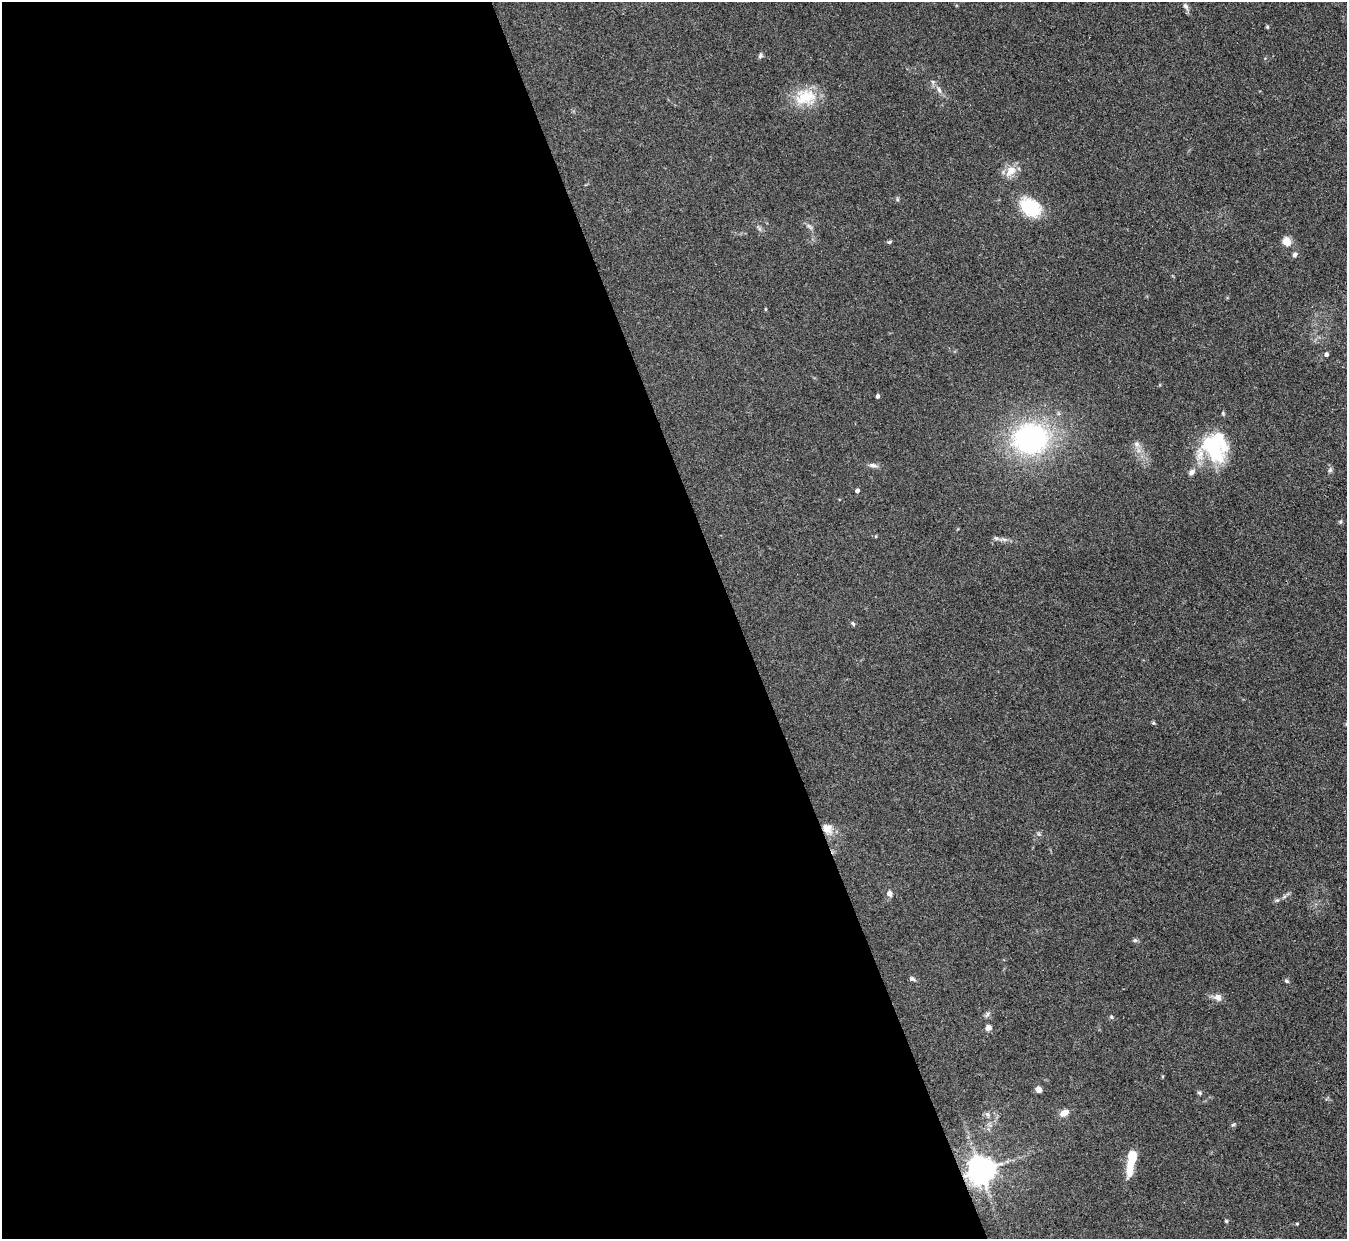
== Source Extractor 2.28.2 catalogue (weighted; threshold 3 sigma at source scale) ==
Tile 9 of 4 x 4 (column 1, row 3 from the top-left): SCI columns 3-1347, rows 1512-2748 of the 5386 x 5371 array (HDU 1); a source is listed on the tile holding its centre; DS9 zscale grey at full resolution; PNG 1349 x 1241 px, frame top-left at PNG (2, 2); no overlay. Shown black and unused: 55% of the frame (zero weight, under 3 of 4 exposures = <1% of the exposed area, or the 3 px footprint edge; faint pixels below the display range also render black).
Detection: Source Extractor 2.28.2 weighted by HDU 2 'WHT'; one run over the whole footprint, this tile lists its part. Background 0.111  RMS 0.0066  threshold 0.0298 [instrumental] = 3 sigma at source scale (4.5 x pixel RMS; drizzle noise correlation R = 1.50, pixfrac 1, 0.05/0.05 arcsec/px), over >= 5 px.
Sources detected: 45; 1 inside a brighter object's white glare — not listed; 1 inside a brighter listed object's ellipse — not listed separately; the other 43 listed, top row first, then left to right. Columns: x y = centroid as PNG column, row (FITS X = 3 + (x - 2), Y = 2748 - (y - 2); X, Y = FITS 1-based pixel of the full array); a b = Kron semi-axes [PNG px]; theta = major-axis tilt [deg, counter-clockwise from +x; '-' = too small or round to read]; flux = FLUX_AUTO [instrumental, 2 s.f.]
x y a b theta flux
1185 6 9 6 -58 2.1
1267 27 5 4 - 0.71
760 56 7 6 - 1.3
939 90 11 5 -64 2.4
805 97 30 21 13 21
1011 171 13 9 48 8.5
1030 207 20 14 -36 35
809 226 13 4 -45 1.7
1286 241 5 5 - 26
889 242 6 5 - 0.91
1295 254 7 5 35 1.7
765 309 5 3 - 0.55
1326 354 5 4 - 1.8
877 396 4 3 - 1.8
1030 439 32 28 5 130
1137 444 9 7 -35 2.6
1214 447 37 26 -75 48
873 465 11 6 -10 2.4
1330 470 7 6 - 1.5
1192 472 8 6 37 2.5
857 491 4 4 - 2.4
1340 522 5 5 - 0.88
996 538 8 5 -29 1.5
853 624 7 4 -62 1
1153 723 5 5 - 0.76
827 828 14 12 -52 7.3
890 894 6 6 - 3.1
1277 900 6 4 41 1.1
1135 940 6 5 - 1.1
912 979 8 5 -26 1.3
1287 981 6 5 - 1.2
1218 997 11 9 -25 3.7
1111 1017 6 4 -23 1
988 1028 7 6 - 2.9
1039 1090 6 5 - 4.5
1199 1093 6 5 - 1.1
1064 1113 9 7 26 5.5
987 1114 8 5 -61 1.6
1233 1125 6 3 20 0.85
1132 1156 13 8 90 14
981 1171 8 8 - 920
1226 1221 5 4 - 0.73
1297 1224 5 3 - 0.56
Overlapping masked pixels (flux is a lower limit): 2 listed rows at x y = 827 828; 981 1171